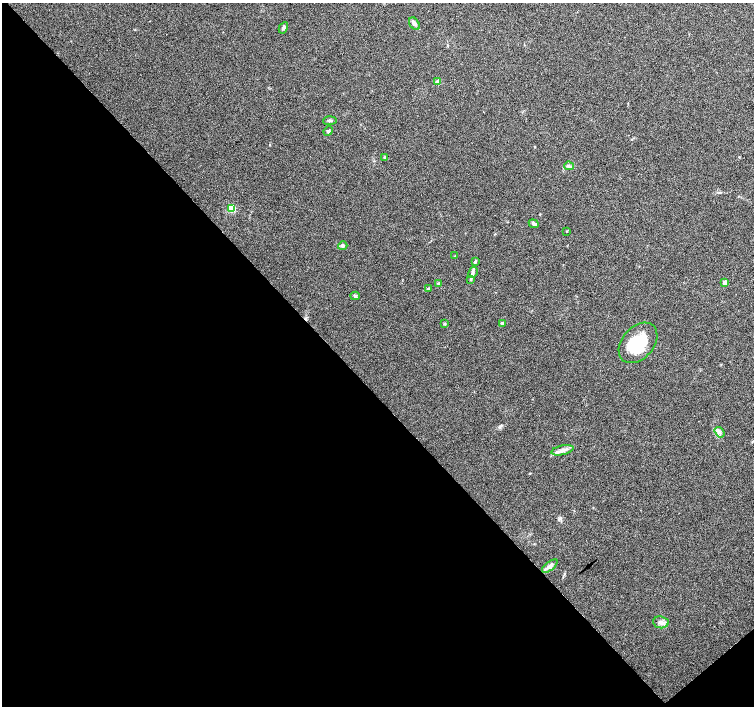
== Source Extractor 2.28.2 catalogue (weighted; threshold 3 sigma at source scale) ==
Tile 14 of 4 x 4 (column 2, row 4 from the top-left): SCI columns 1504-3006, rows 145-1551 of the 6015 x 5983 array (HDU 1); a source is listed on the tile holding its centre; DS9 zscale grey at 2 x 2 block average (1 PNG px = mean of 2 x 2 image px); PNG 756 x 708 px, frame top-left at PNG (2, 3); each listed source drawn as its Kron ellipse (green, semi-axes under 4 px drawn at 4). Shown black and unused: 45% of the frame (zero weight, under 4 of 7 exposures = <1% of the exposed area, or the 3 px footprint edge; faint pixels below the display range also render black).
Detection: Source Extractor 2.28.2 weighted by HDU 2 'WHT'; one run over the whole footprint, this tile lists its part. Background 0.0919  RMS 0.0039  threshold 0.0158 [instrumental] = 3 sigma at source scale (4.09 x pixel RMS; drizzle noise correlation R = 1.36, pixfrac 0.8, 0.0396/0.0396 arcsec/px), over >= 5 px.
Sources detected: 27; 1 inside a brighter object's white glare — neither listed nor drawn; the other 26 listed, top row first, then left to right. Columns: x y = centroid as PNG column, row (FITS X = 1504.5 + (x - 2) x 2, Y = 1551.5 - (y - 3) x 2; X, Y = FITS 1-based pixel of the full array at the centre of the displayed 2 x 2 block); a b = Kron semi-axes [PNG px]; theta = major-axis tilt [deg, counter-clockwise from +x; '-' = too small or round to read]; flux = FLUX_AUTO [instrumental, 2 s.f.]
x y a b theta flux
414 24 7 4 -55 2.5
283 28 6 4 62 2.3
437 82 3 2 - 7.2
330 121 6 3 4 1.5
328 131 5 3 - 1.3
385 157 4 3 - 0.98
569 166 5 3 - 1.3
231 209 4 3 - 28
534 224 5 4 - 1.7
566 231 3 2 - 0.52
343 246 5 4 - 1.5
455 256 3 2 - 0.4
475 262 4 3 - 1
473 272 6 4 60 1.7
471 279 3 3 - 0.75
724 282 3 3 - 3.2
438 283 3 3 - 0.76
428 288 3 2 - 0.61
355 296 4 3 - 1.1
502 323 4 3 - 1.4
444 324 4 3 - 0.82
638 343 23 16 49 34
719 432 6 3 -54 2
562 450 11 4 13 4.1
550 566 9 4 39 4
661 622 8 6 -7 3.2
Diffuse or blended objects may show on this block-average render without a row.